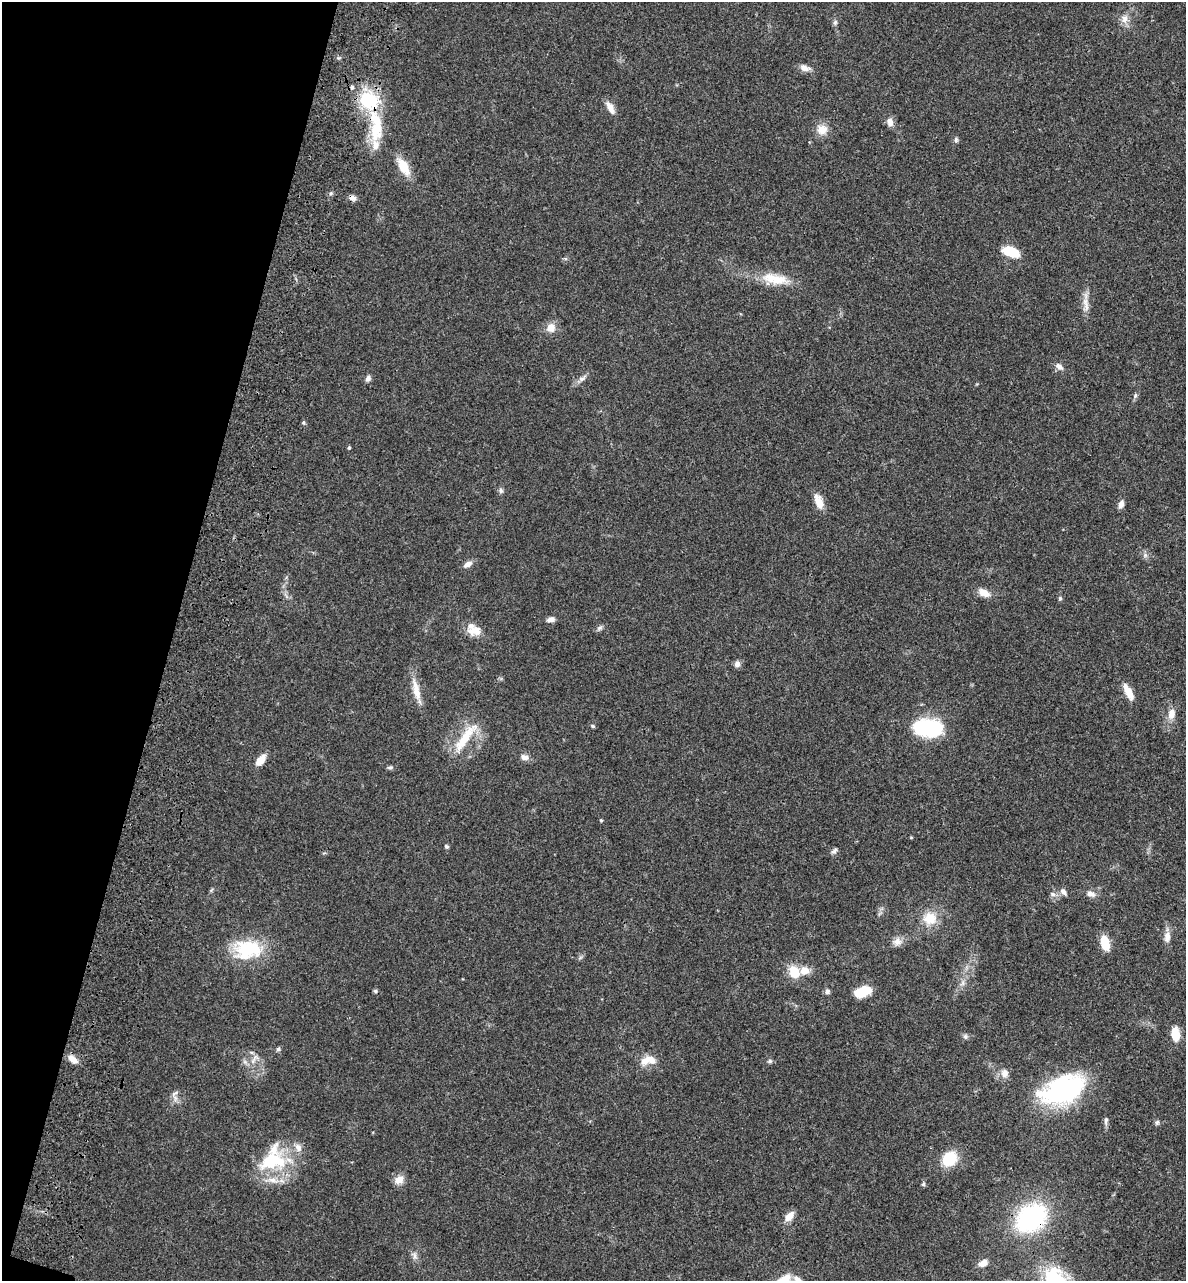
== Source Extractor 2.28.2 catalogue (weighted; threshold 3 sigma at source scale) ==
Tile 9 of 4 x 4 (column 1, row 3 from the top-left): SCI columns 322-1505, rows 1470-2748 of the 5496 x 5492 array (HDU 1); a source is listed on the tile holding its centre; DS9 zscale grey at full resolution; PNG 1188 x 1283 px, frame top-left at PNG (2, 2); no overlay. Shown black and unused: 14% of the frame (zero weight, under 3 of 4 exposures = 13% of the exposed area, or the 3 px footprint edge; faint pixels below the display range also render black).
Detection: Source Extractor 2.28.2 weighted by HDU 2 'WHT'; one run over the whole footprint, this tile lists its part. Background 0.0647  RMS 0.0058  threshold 0.0259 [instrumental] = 3 sigma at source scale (4.5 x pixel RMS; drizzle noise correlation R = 1.50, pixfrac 1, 0.05/0.05 arcsec/px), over >= 5 px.
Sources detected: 89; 1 inside a brighter object's white glare — not listed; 6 inside a brighter listed object's ellipse — not listed separately; the other 82 listed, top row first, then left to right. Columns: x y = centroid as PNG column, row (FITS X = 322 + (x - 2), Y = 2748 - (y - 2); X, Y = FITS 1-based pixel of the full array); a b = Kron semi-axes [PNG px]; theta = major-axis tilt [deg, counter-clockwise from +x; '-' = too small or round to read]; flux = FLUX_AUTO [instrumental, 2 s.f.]
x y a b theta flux
1125 19 13 9 90 3.8
835 22 7 5 86 1.3
805 68 14 8 -19 3.1
352 87 5 5 - 1.1
369 100 18 15 -39 33
610 107 16 7 -59 4.6
377 122 39 13 -57 18
890 122 11 8 -74 3.2
822 129 14 14 - 5.9
956 139 7 5 88 1.1
375 145 37 13 88 11
403 167 20 10 -60 11
353 198 9 6 -22 2.2
1011 252 17 9 -20 13
775 279 41 13 -11 15
1086 306 18 6 -78 4.2
551 328 11 11 - 5.1
1059 366 11 7 -36 2.6
368 378 8 6 58 1.8
582 378 14 5 39 2.5
1135 396 6 5 - 1
303 423 6 5 - 0.88
349 447 4 3 - 0.8
501 491 7 6 - 1.3
819 502 20 9 -69 5.9
1121 504 9 6 72 2.9
1145 555 6 5 - 1.3
468 564 12 7 30 2.9
984 593 15 8 -25 5.4
1060 598 5 5 - 0.74
551 619 8 5 13 3
600 628 8 5 27 1.4
475 630 21 13 4 6.7
737 664 8 7 - 2.4
416 690 30 8 -76 8.2
1128 692 22 8 -62 5.8
1171 714 13 8 78 4.8
592 726 6 4 -27 0.8
928 728 27 15 -4 51
465 738 48 11 54 16
524 757 10 8 -20 2.8
261 760 15 8 50 5.1
390 767 8 4 8 0.97
601 820 4 4 - 0.63
911 837 5 3 - 0.44
446 846 6 5 - 0.88
834 851 9 5 39 1.4
1063 892 10 6 -52 2
1053 894 8 6 -21 1.6
1091 894 12 7 -17 2.8
930 918 18 16 -10 11
1167 937 15 8 87 4.1
897 942 12 10 5 3.8
1105 943 13 7 -76 12
247 949 35 23 0 30
794 972 15 11 -65 11
963 983 7 4 72 1.4
375 991 5 4 - 0.84
827 991 7 6 - 1.5
862 991 15 9 21 14
1175 1034 13 7 -83 12
965 1036 8 6 -89 1.3
278 1049 6 5 - 1.1
73 1059 14 8 -36 4.4
253 1061 15 4 59 2.4
645 1061 14 10 50 5.1
770 1061 6 5 - 0.99
1004 1073 11 9 -88 3.8
1063 1090 49 27 21 77
174 1094 13 5 46 1.9
1106 1120 11 5 81 1.5
1157 1122 7 6 - 1.2
298 1148 10 8 -69 3.4
949 1158 18 15 50 16
268 1162 31 25 39 27
399 1180 13 9 30 4.3
923 1184 5 5 - 0.88
789 1216 14 8 50 4.7
1031 1218 26 19 36 83
415 1256 11 5 -85 2
983 1263 11 7 27 4
797 1280 14 7 -45 4.2
Overlapping masked pixels (flux is a lower limit): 3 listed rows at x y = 369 100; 353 198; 1031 1218
Isophote crosses this tile's border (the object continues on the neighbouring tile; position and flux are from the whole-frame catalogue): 1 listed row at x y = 797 1280